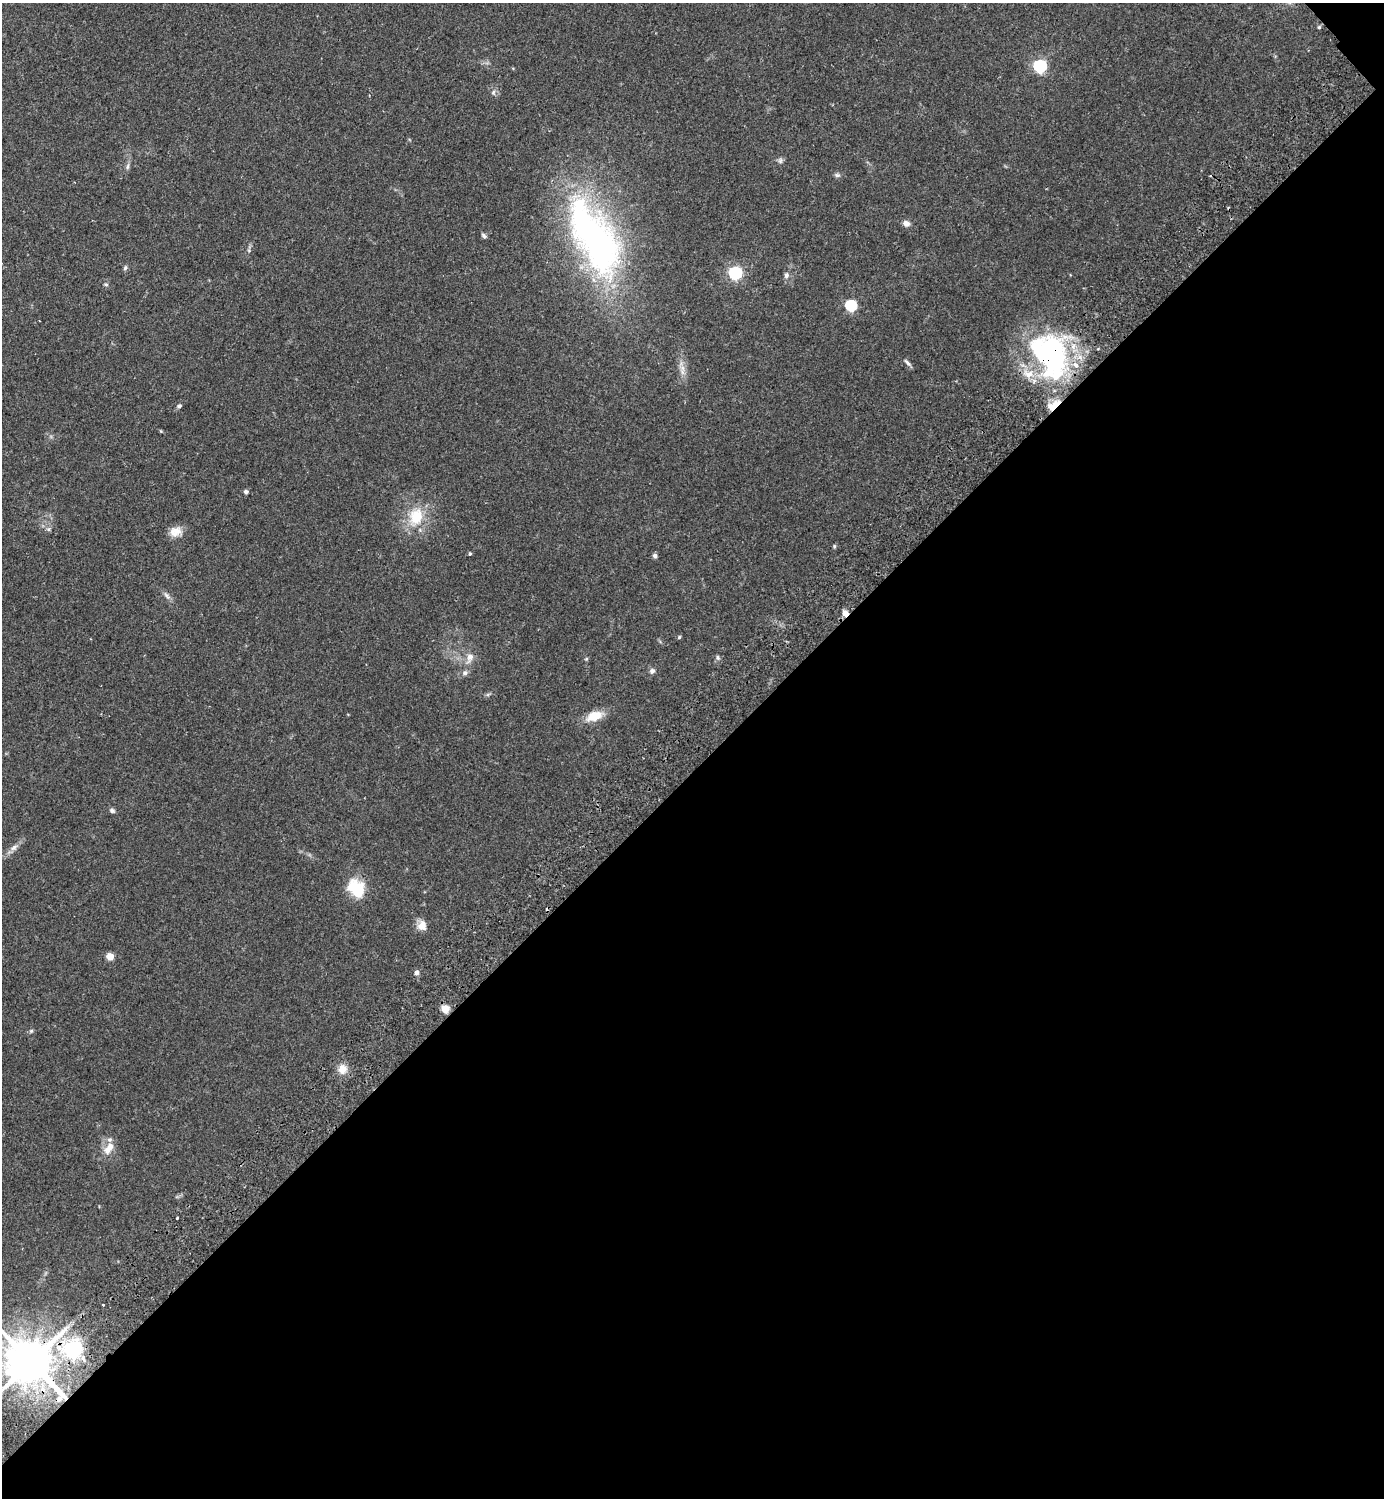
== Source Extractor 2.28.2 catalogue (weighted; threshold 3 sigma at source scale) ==
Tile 12 of 4 x 4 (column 4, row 3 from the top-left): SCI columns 4487-5868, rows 1541-3036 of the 6069 x 6073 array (HDU 1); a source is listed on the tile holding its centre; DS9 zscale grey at full resolution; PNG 1386 x 1500 px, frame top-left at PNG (2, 3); no overlay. Shown black and unused: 49% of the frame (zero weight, under 2 of 3 exposures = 3% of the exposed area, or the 3 px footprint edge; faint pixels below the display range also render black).
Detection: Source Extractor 2.28.2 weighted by HDU 2 'WHT'; one run over the whole footprint, this tile lists its part. Background 0.174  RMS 0.0076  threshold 0.0341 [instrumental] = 3 sigma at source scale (4.5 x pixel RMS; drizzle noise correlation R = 1.50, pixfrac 1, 0.05/0.05 arcsec/px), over >= 5 px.
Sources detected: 60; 3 inside a brighter object's white glare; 3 cosmic-ray / hot-pixel residue — not listed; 2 inside a brighter listed object's ellipse — not listed separately; the other 52 listed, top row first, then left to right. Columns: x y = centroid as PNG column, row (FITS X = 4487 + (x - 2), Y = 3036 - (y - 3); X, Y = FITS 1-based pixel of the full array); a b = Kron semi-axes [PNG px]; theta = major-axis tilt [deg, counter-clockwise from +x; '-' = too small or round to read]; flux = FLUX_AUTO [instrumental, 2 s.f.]
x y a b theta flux
1319 27 5 4 - 0.96
1040 66 6 6 - 120
493 92 8 6 88 2
780 161 8 6 89 1.9
128 166 10 4 85 2
837 175 8 5 -9 1.8
906 223 8 7 - 3.8
484 236 7 5 -45 1.7
249 250 6 4 74 1.2
605 252 163 46 -63 230
125 268 6 5 - 1.4
735 273 6 6 - 130
786 275 8 6 76 2.4
106 284 6 5 - 1.3
851 306 6 5 - 72
1098 349 4 3 - 0.72
1049 350 45 37 -23 120
907 363 12 4 -47 2.1
1054 405 19 8 37 11
179 406 7 5 27 1.5
161 431 5 3 - 0.61
246 492 5 5 - 1.8
416 517 28 20 72 25
49 529 6 4 71 1.3
176 532 16 12 12 8.2
834 546 5 4 - 0.93
470 554 4 4 - 1
655 556 5 4 - 2.4
167 596 13 5 -50 2.7
845 613 8 7 - 4.2
679 637 5 4 - 0.87
470 658 16 9 69 6.4
718 658 7 5 -83 1.5
586 659 5 4 - 0.83
652 671 7 6 - 2.2
465 673 7 7 - 2.2
594 716 17 10 19 15
112 811 8 6 -19 1.8
14 848 12 6 41 3.5
356 888 24 17 -52 23
422 925 12 10 87 7
110 956 5 5 - 15
416 973 5 5 - 2.9
445 1009 5 5 - 20
31 1031 6 5 - 1.2
342 1069 11 10 - 7.9
109 1148 19 10 55 8.9
177 1218 3 2 - 0.76
103 1305 2 2 - 0.75
73 1349 7 6 - 330
31 1362 17 15 37 3600
59 1399 7 5 49 2.9
Overlapping masked pixels (flux is a lower limit): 5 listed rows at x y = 1049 350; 1054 405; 845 613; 73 1349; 31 1362
Isophote crosses this tile's border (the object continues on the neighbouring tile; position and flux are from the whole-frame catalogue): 1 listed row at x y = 31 1362